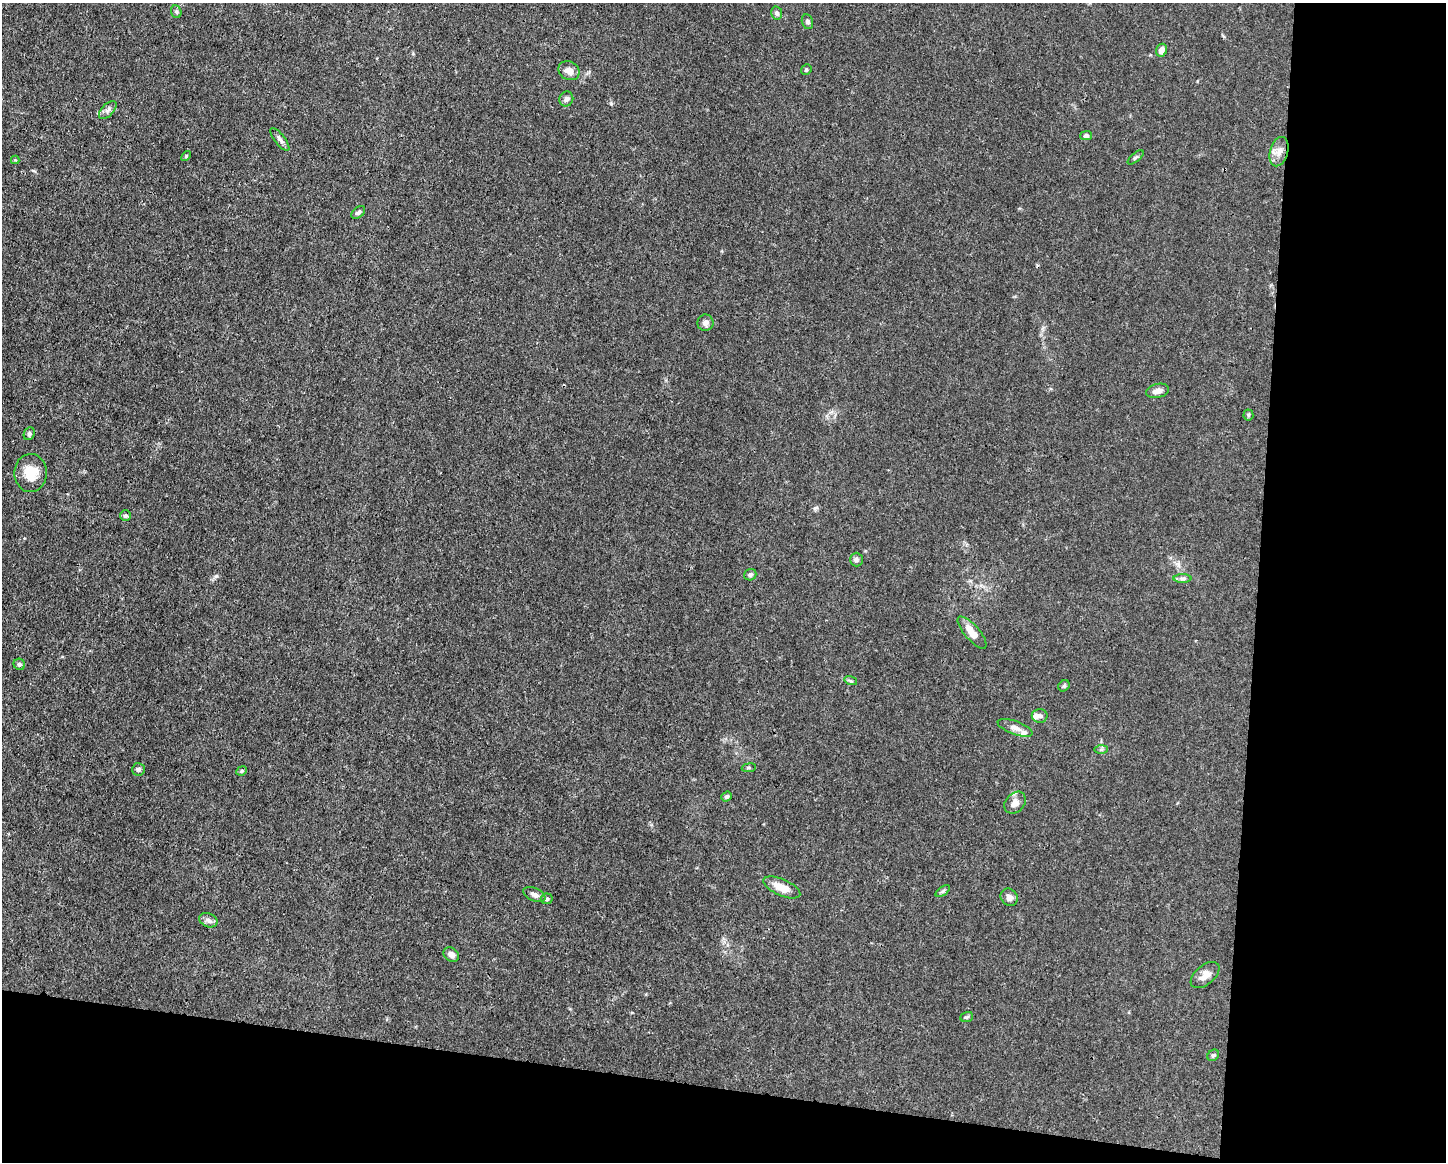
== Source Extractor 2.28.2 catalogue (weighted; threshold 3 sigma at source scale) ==
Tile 12 of 3 x 4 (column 3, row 4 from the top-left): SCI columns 3000-4443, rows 1-1160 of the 4666 x 4638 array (HDU 1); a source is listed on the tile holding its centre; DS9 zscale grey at full resolution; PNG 1448 x 1164 px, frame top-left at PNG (2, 3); each listed source drawn as its Kron ellipse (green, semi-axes under 4 px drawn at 4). Shown black and unused: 20% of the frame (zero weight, under 3 of 4 exposures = <1% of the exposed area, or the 3 px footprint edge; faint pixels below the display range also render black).
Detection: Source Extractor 2.28.2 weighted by HDU 2 'WHT'; one run over the whole footprint, this tile lists its part. Background 0.0154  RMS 0.0025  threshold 0.0113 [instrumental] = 3 sigma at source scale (4.5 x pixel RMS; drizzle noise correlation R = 1.50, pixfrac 1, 0.05/0.05 arcsec/px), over >= 5 px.
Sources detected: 49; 1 cosmic-ray / hot-pixel residue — neither listed nor drawn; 2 inside a brighter listed object's ellipse — not listed separately; the other 46 listed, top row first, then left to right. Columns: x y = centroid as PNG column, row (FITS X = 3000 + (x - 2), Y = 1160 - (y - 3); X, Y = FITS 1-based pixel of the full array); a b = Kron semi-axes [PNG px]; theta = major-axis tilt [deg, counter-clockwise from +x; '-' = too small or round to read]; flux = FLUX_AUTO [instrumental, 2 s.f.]
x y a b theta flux
176 12 6 5 - 0.4
777 13 7 5 -77 0.66
807 22 7 5 -76 0.67
1161 50 6 5 - 1.5
806 70 5 5 - 0.41
569 71 11 9 -32 1.7
566 99 8 7 - 0.85
108 110 11 6 46 0.91
1086 136 5 4 - 0.76
280 139 14 5 -52 0.85
1279 152 15 9 74 2
186 156 6 3 47 0.27
1136 157 10 4 40 0.46
15 160 4 4 - 0.22
358 212 8 5 40 0.61
705 323 8 8 - 1.1
1157 391 12 7 13 1.4
1248 415 5 5 - 0.34
29 434 6 5 - 0.54
31 473 19 16 -88 4.9
125 516 5 5 - 0.47
856 560 7 6 - 0.65
750 575 6 5 - 0.58
1183 579 9 4 0 0.63
972 633 20 7 -49 2.8
19 664 6 5 - 0.55
851 681 6 4 -17 0.36
1064 686 6 5 - 0.4
1040 716 8 7 - 0.9
1015 728 18 6 -20 1.6
1101 749 7 4 1 0.46
749 768 7 3 8 0.35
139 769 6 6 - 0.58
242 771 5 4 - 0.35
726 796 5 4 - 0.48
1015 803 12 9 47 1.8
782 887 20 8 -24 3.3
943 891 8 4 36 0.44
534 895 12 6 -24 1.2
1009 897 9 8 - 1.1
547 899 6 5 - 0.56
208 920 9 7 -22 0.92
451 954 8 6 -37 1.2
1205 975 17 9 39 2
967 1017 6 5 - 0.4
1213 1055 6 5 - 0.43
Unlisted compact peaks at least as high as the median listed source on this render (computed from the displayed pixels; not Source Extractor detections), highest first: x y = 611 104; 216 576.